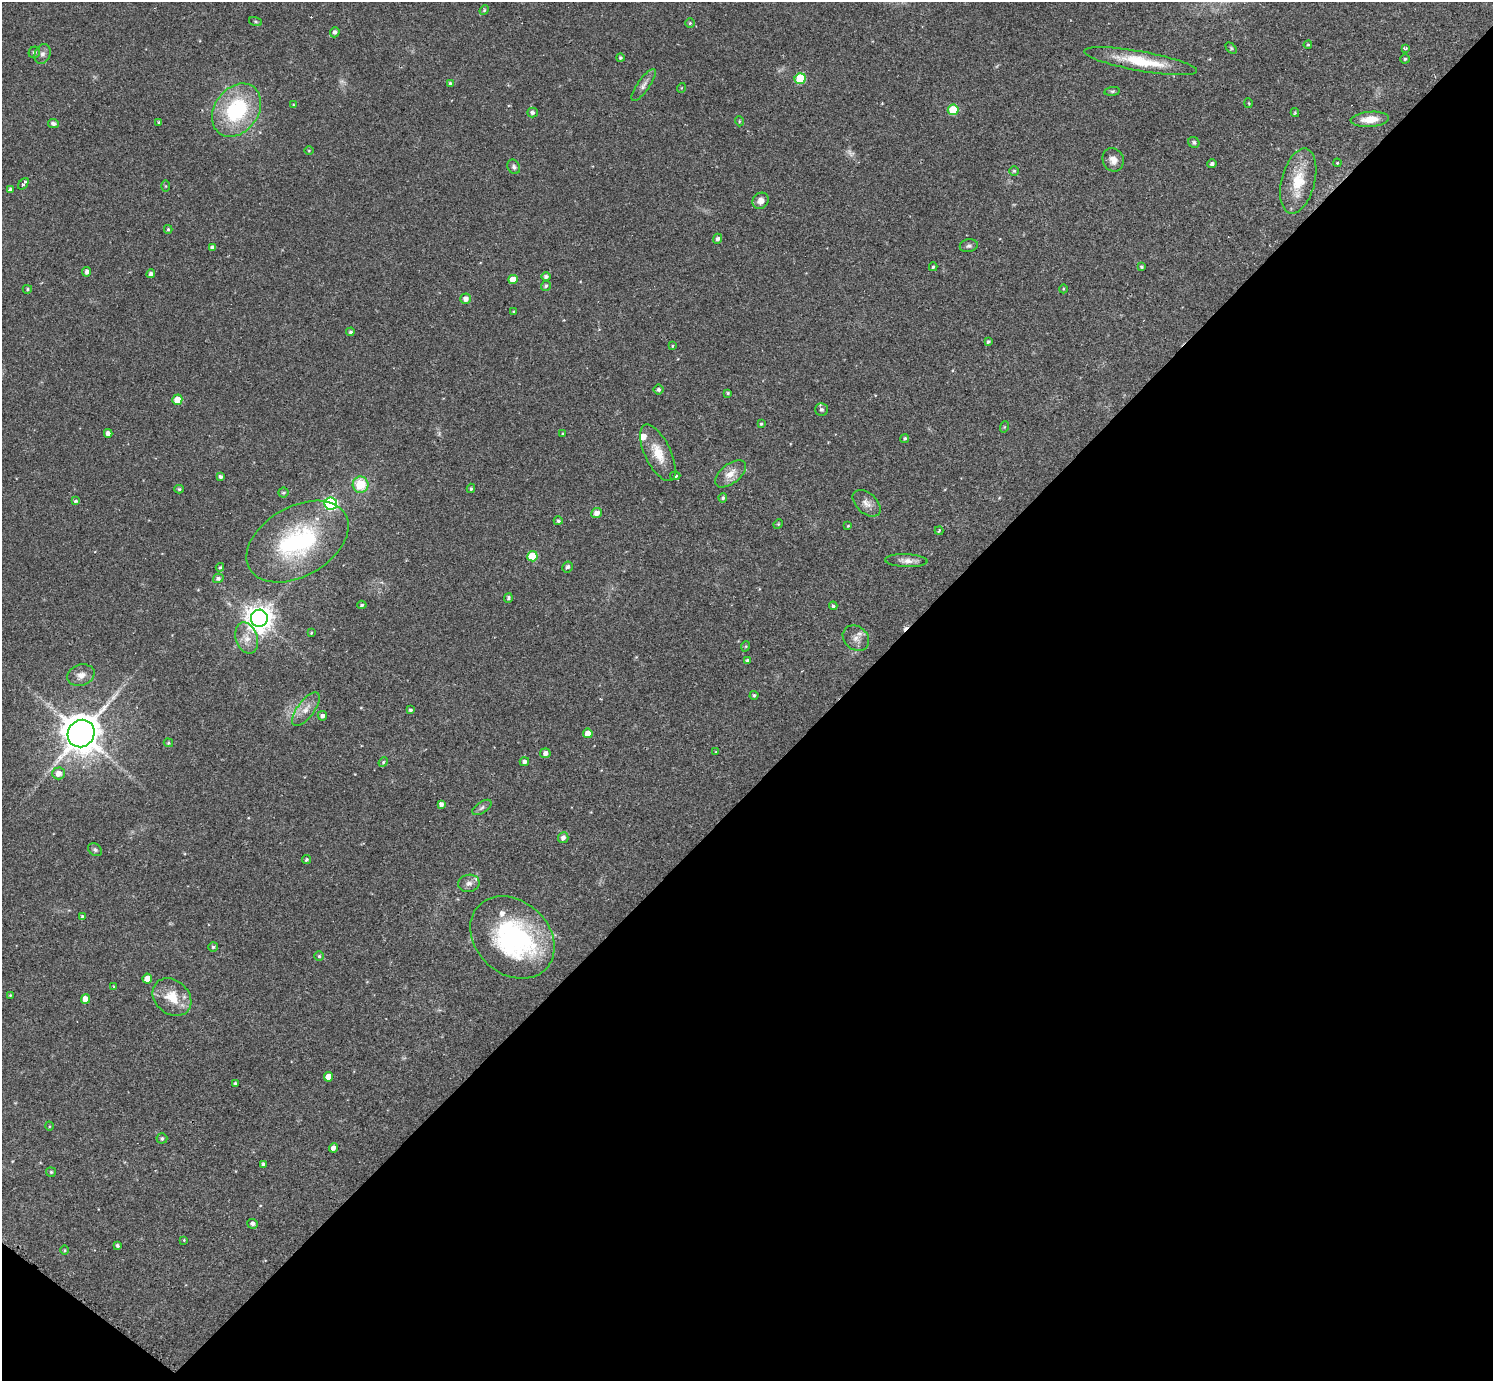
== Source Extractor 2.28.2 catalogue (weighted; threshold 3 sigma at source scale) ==
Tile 15 of 4 x 4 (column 3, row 4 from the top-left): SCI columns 2984-4474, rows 296-1674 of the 5978 x 5982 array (HDU 1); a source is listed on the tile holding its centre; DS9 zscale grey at full resolution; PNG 1495 x 1383 px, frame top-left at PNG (2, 2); each listed source drawn as its Kron ellipse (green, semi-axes under 4 px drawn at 4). Shown black and unused: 44% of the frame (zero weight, under 2 of 3 exposures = <1% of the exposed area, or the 3 px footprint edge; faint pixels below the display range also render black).
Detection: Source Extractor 2.28.2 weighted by HDU 2 'WHT'; one run over the whole footprint, this tile lists its part. Background 0.061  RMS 0.0054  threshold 0.0243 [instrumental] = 3 sigma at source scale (4.5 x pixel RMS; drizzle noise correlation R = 1.50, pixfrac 1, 0.05/0.05 arcsec/px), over >= 5 px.
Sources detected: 145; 2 too faint to see at this stretch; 2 cosmic-ray / hot-pixel residue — neither listed nor drawn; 4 inside a brighter listed object's ellipse — not listed separately; the other 137 listed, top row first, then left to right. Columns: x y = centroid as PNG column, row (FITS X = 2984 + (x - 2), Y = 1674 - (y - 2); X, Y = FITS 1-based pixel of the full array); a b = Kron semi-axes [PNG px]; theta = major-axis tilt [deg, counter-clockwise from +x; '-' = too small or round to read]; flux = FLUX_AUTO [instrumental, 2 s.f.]
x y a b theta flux
484 10 5 4 - 0.62
256 22 7 3 -19 0.6
690 23 5 5 - 0.75
335 32 5 5 - 1.7
1308 45 4 3 - 0.68
1231 48 7 4 -46 0.69
1406 49 4 3 - 1.9
34 52 6 5 - 1.4
42 54 10 7 66 2.1
620 58 4 4 - 0.92
1405 59 4 4 - 0.82
1141 61 57 9 -10 22
800 78 5 5 - 28
450 83 4 4 - 0.78
644 85 19 6 55 3
681 88 5 3 - 0.41
1112 91 8 4 7 0.93
1249 103 5 3 - 0.47
293 105 4 3 - 0.53
237 110 29 22 54 47
953 110 5 5 - 24
532 113 5 5 - 1.5
1295 113 4 4 - 0.57
1370 119 19 7 4 7.8
739 121 5 3 - 0.48
159 122 3 3 - 0.71
53 124 5 4 - 1.7
1194 142 6 5 - 1
309 150 4 3 - 0.45
1113 160 12 10 -67 4
1337 163 4 4 - 0.56
1212 164 4 4 - 1.3
514 167 7 6 - 1.3
1014 171 5 5 - 0.79
1298 181 33 16 76 17
23 184 6 3 51 4.9
165 186 5 4 - 0.48
10 189 4 3 - 1.3
761 201 9 7 45 3.4
168 229 4 3 - 0.73
717 239 5 4 - 1.7
969 246 9 6 12 1.5
212 247 4 4 - 1.5
933 267 4 3 - 0.91
1141 267 4 3 - 0.82
87 272 5 4 - 1.9
151 274 4 4 - 1.9
546 277 5 4 - 1.4
513 279 5 4 - 5.8
546 286 5 4 - 0.94
27 289 4 4 - 0.81
1063 289 4 3 - 0.46
466 299 5 5 - 3.3
514 312 4 3 - 0.68
350 332 4 4 - 1.1
988 342 4 3 - 0.83
672 346 4 4 - 0.55
658 389 5 5 - 1.2
728 393 3 3 - 0.73
177 400 5 5 - 8.2
821 410 6 6 - 1.5
761 424 4 4 - 0.66
1004 427 6 3 72 0.56
108 433 4 4 - 2.7
563 434 3 3 - 0.68
905 438 4 4 - 0.87
658 453 31 13 -64 11
730 474 18 9 38 6.2
675 476 5 4 - 1.4
220 477 4 4 - 1.4
360 485 8 8 - 16
471 488 5 3 - 0.78
179 489 4 4 - 0.83
283 493 5 5 - 0.99
723 498 4 4 - 1.1
75 501 4 4 - 1.4
867 503 16 10 -42 4.1
331 504 6 6 - 80
597 513 5 5 - 3.3
558 521 4 4 - 1.1
778 524 5 4 - 0.56
848 526 4 3 - 0.5
939 531 4 3 - 0.87
297 542 55 35 30 73
532 556 5 5 - 20
906 561 21 6 -2 3.7
220 567 4 4 - 0.71
567 567 5 5 - 1.6
218 578 5 4 - 1.5
508 598 5 4 - 1
362 605 5 4 - 0.9
833 606 4 4 - 0.94
259 618 8 8 - 610
311 633 3 3 - 0.5
247 638 16 11 -73 6
856 638 14 11 -40 4.3
746 646 5 3 - 0.5
747 661 4 3 - 1.2
81 675 14 10 18 4.4
754 695 4 4 - 0.95
306 709 20 8 53 5.5
410 710 4 3 - 0.96
322 716 4 4 - 1.8
81 733 14 13 - 1200
588 733 5 5 - 5.2
168 743 5 4 - 0.74
715 752 3 3 - 0.49
545 753 5 5 - 2.7
383 762 5 4 - 0.71
524 762 5 4 - 1.8
58 773 6 6 - 4.2
441 804 4 4 - 1.8
482 807 11 5 35 1.5
563 838 5 5 - 2.3
95 850 8 5 -37 1.2
306 859 4 3 - 1
469 883 11 8 10 2.7
82 916 4 4 - 0.93
512 937 46 36 -43 90
213 947 5 5 - 0.94
319 956 4 4 - 0.83
147 979 5 5 - 7.5
114 987 4 3 - 0.51
10 995 3 2 - 0.49
172 997 21 16 -41 13
85 999 5 4 - 4.9
328 1077 5 4 - 5.8
235 1084 4 3 - 1.3
49 1126 4 3 - 0.44
162 1138 5 5 - 1.1
333 1148 5 4 - 8.7
263 1164 4 3 - 1.2
51 1172 5 5 - 0.78
253 1224 5 5 - 1.7
184 1240 4 4 - 0.44
117 1246 4 3 - 0.98
65 1250 5 3 - 0.54